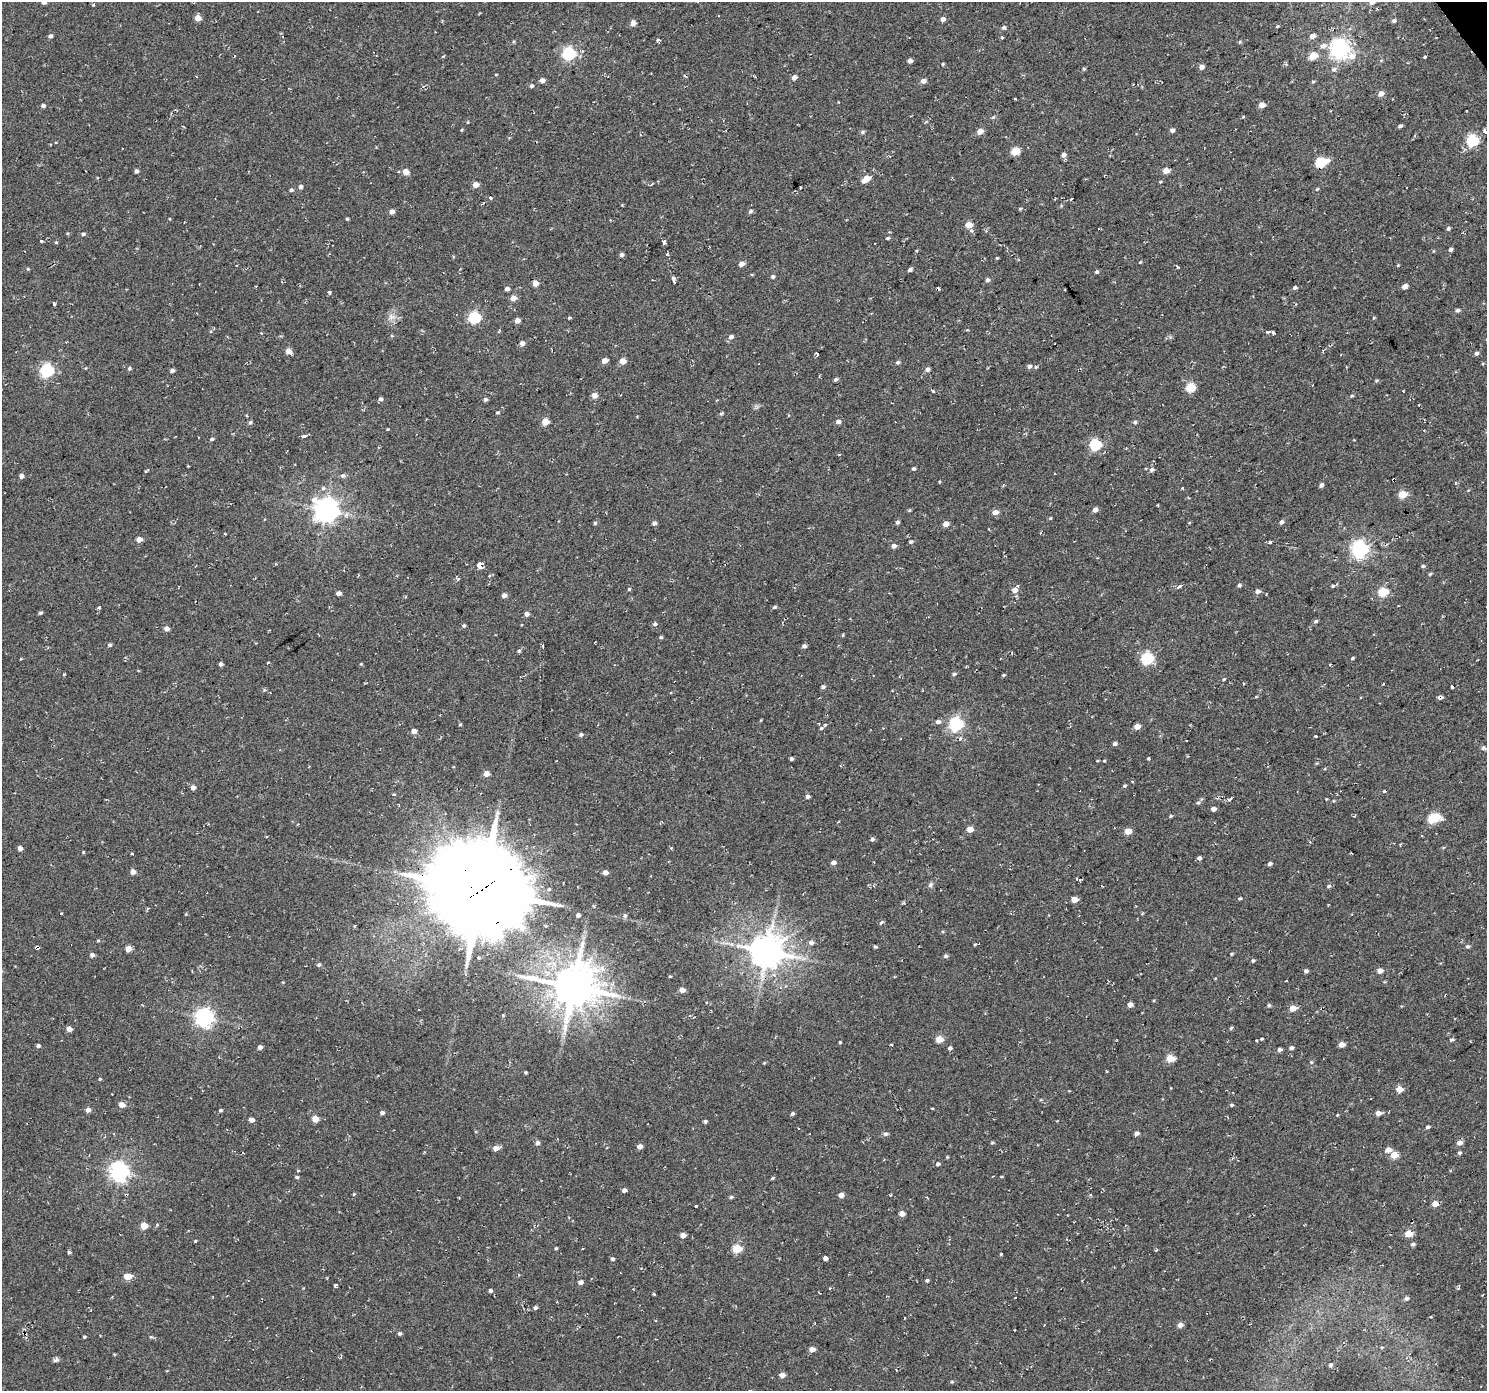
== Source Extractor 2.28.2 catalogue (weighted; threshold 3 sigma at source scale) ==
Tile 10 of 4 x 4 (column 2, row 3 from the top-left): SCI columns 1487-2971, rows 1580-2968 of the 5946 x 5873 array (HDU 1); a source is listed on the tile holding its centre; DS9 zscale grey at full resolution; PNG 1489 x 1393 px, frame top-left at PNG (2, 2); no overlay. Shown black and unused: <1% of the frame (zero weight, under 2 of 3 exposures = <1% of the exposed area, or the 3 px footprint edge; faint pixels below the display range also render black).
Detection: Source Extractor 2.28.2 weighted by HDU 2 'WHT'; one run over the whole footprint, this tile lists its part. Background 0.0599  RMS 0.0093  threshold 0.0417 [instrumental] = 3 sigma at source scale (4.5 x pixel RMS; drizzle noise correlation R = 1.50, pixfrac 1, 0.0396/0.0396 arcsec/px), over >= 5 px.
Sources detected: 362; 10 cosmic-ray / hot-pixel residue — not listed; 1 inside a brighter listed object's ellipse — not listed separately; the other 351 listed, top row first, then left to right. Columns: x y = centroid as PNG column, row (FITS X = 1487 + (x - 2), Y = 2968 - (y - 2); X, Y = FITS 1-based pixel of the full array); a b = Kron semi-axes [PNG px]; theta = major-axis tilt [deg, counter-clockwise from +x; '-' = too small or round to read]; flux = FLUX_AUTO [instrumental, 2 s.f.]
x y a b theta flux
44 2 6 6 - 3.9
1372 2 5 5 - 4.6
258 11 3 2 - 0.53
198 18 5 5 - 8.8
943 19 5 4 - 4.1
1394 21 5 4 - 2.1
633 23 4 4 - 7.5
1277 26 4 3 - 0.92
1003 27 5 4 - 2.1
50 36 5 4 - 2.3
1312 36 5 5 - 4.8
282 37 4 2 - 0.72
1002 38 3 3 - 4.4
658 39 6 4 -3 1.8
1240 42 5 4 - 1.1
1323 46 9 7 24 4.4
1340 49 8 7 - 460
569 54 6 6 - 130
1313 56 6 5 - 17
1425 57 3 3 - 3.4
910 61 4 4 - 3.8
943 64 4 3 - 0.95
1202 67 5 5 - 4.5
1084 69 5 4 - 1.1
1334 69 7 6 - 2.6
794 77 5 4 - 4.7
542 80 5 4 - 4.6
923 81 6 5 - 3.9
1313 82 5 3 - 1
531 86 5 4 - 1.6
1381 94 6 5 - 5.7
43 105 5 4 - 2.2
1262 105 5 4 - 9.5
1466 111 2 2 - 0.6
468 122 4 3 - 0.78
1400 126 5 4 - 1.8
462 130 4 3 - 0.84
1172 130 4 4 - 3.2
1485 131 4 3 - 3.8
862 132 5 5 - 1.5
980 132 5 5 - 8.5
1472 141 6 5 - 91
1015 151 5 5 - 30
1064 155 5 5 - 3.1
1327 161 7 5 10 4.2
1320 162 6 5 - 55
1166 170 5 4 - 12
136 171 4 4 - 2.4
406 172 6 6 - 9
866 179 7 5 37 14
1160 182 4 3 - 0.84
475 185 5 4 - 8.5
300 187 5 4 - 2.5
1406 187 3 2 - 0.76
1317 189 5 3 - 0.89
291 190 5 4 - 1.5
490 198 3 3 - 7
1072 199 3 3 - 3.2
1020 209 4 4 - 0.88
750 211 5 5 - 1.8
392 212 5 4 - 4.6
347 219 4 3 - 1.1
969 225 5 4 - 15
1448 228 4 4 - 1.8
971 231 5 4 - 1.6
83 234 5 4 - 1.8
887 238 5 3 - 1.2
41 241 3 3 - 6.5
56 242 4 4 - 0.96
664 242 4 4 - 3.8
1450 249 5 4 - 2.1
667 254 3 3 - 2.4
621 255 5 4 - 2.9
997 258 4 4 - 0.81
742 264 5 4 - 4.7
1398 265 4 3 - 0.79
1178 267 4 3 - 2.4
28 269 4 4 - 0.91
910 270 5 4 - 2.3
1097 272 5 4 - 1.5
773 277 4 4 - 1.8
673 278 5 4 - 1.8
987 280 5 4 - 2.5
674 282 3 3 - 3.5
535 283 4 4 - 8.3
1404 287 6 4 43 4.4
1295 288 5 4 - 1.8
507 289 4 4 - 3.5
329 293 3 3 - 4.5
513 298 5 5 - 7.1
54 304 3 3 - 3.4
1457 310 5 4 - 2.3
392 317 11 7 6 4.9
474 317 6 5 - 95
569 318 4 3 - 0.92
1373 318 4 3 - 0.82
517 321 5 4 - 4.7
1267 332 5 4 - 4.7
731 337 6 5 - 2.8
522 343 5 5 - 4.7
288 351 6 5 - 6.7
1476 353 5 5 - 2
817 354 3 3 - 4.4
604 361 5 4 - 6
623 361 5 5 - 7.5
898 362 5 4 - 1.8
1029 366 5 4 - 2.6
1036 367 5 4 - 1.1
129 368 5 4 - 1.5
927 369 5 5 - 2.9
47 370 6 6 - 140
172 370 4 4 - 2.6
835 380 5 4 - 1.8
1376 381 5 3 - 1.1
1190 387 5 5 - 43
933 391 5 3 - 0.88
594 395 5 4 - 8.4
1352 396 5 4 - 1.1
381 399 5 4 - 2.5
485 399 5 4 - 2
498 412 5 4 - 1.1
721 413 6 3 19 1.2
246 416 4 3 - 1.1
250 422 5 5 - 1.6
545 422 5 4 - 16
838 422 5 4 - 3.7
1135 422 5 4 - 1.5
305 436 5 3 - 12
212 439 4 3 - 1.6
1095 445 6 5 - 79
839 455 3 2 - 0.86
913 469 4 4 - 1.4
1152 470 6 5 - 2.7
21 476 4 4 - 3.5
343 476 7 6 - 2
1321 485 4 4 - 2.7
323 488 5 5 - 1.8
1182 488 3 3 - 2.3
1402 494 5 5 - 22
314 500 5 4 - 9.1
1158 505 3 2 - 0.68
326 510 8 7 - 790
1095 510 5 4 - 4.2
995 512 6 5 - 5.8
1050 518 4 3 - 0.8
897 522 5 4 - 2.1
1282 522 5 4 - 2.7
595 523 5 4 - 1.3
654 523 5 4 - 2.6
946 524 5 4 - 7
139 539 5 5 - 5.7
911 542 5 4 - 1.6
1269 542 4 4 - 2.1
894 546 5 4 - 4.6
1360 549 6 6 - 320
480 565 5 3 - 110
1423 566 5 4 - 1.5
458 579 5 3 - 1.3
1239 585 4 4 - 1.9
1179 586 4 3 - 5.1
1333 586 6 4 23 1.3
629 589 4 4 - 1
1014 590 5 5 - 5.8
1258 591 6 5 - 3.4
1383 592 5 5 - 42
338 593 4 4 - 4
504 595 5 4 - 3.8
99 607 3 3 - 5.5
775 607 6 4 27 1.4
40 613 5 4 - 1.5
527 614 5 4 - 3.9
1316 621 5 4 - 1.8
655 624 5 5 - 2
464 626 5 4 - 1.4
166 629 5 4 - 4.9
843 635 5 3 - 0.85
661 637 4 4 - 1.1
110 645 5 5 - 1.4
543 646 5 2 - 1.3
804 646 5 4 - 2.7
519 651 5 4 - 1.3
1147 658 6 5 - 92
1352 658 4 3 - 1
268 662 3 2 - 0.86
221 664 4 4 - 2.5
361 664 4 4 - 0.83
1330 665 3 2 - 1
954 674 5 4 - 1.6
1003 675 4 3 - 1
1224 679 4 4 - 0.94
1244 684 3 2 - 0.9
823 687 5 4 - 1.9
264 690 5 3 - 0.92
1440 697 5 4 - 2.8
938 722 5 5 - 3.3
460 724 4 4 - 0.91
956 724 6 6 - 170
825 726 5 3 - 1.3
1137 727 5 4 - 7.4
414 731 5 4 - 5.4
581 734 5 5 - 1.6
1315 736 3 3 - 5.8
1186 741 2 2 - 1
1115 744 5 4 - 2
1483 748 6 5 - 2
1149 758 3 3 - 2.3
791 759 3 3 - 1.7
1104 761 4 3 - 0.87
486 774 5 5 - 7.5
1124 786 5 4 - 1.2
193 787 5 5 - 4
394 794 4 4 - 0.92
808 797 4 4 - 2.8
1230 799 5 3 - 5.8
1198 803 6 3 2 1.2
1213 809 4 4 - 5.1
1171 816 4 4 - 1.1
1433 818 8 5 23 60
970 829 5 4 - 10
1128 831 5 4 - 12
872 839 5 4 - 2.3
1310 842 4 3 - 0.88
20 848 4 4 - 3.7
671 848 3 3 - 1.2
83 852 3 3 - 0.77
132 854 3 3 - 1.7
1199 858 4 4 - 2.4
833 862 5 4 - 3.9
1270 864 5 4 - 2.5
133 872 5 4 - 5.4
605 872 5 4 - 5
930 885 8 5 49 2
1329 886 6 4 18 1.6
481 889 35 31 -24 9900
1240 898 5 3 - 1.1
1074 900 5 4 - 12
61 913 3 3 - 3.2
186 914 4 3 - 0.77
578 915 5 5 - 2
625 915 6 5 - 1.9
881 922 4 3 - 3.5
354 926 4 3 - 1.1
98 940 4 3 - 0.93
811 942 6 5 - 3.3
1467 946 5 5 - 1.5
37 947 4 3 - 15
875 947 5 3 - 1.2
128 949 5 4 - 7.5
767 951 10 9 - 2000
1231 954 4 4 - 0.86
92 955 4 4 - 3.2
946 956 5 5 - 1.9
1253 961 5 4 - 1.5
319 965 5 5 - 2
1306 971 4 4 - 2
1380 971 5 4 - 6.7
670 976 4 3 - 0.79
1286 981 3 3 - 1.5
573 987 13 12 - 3300
682 990 4 4 - 6.7
1130 1005 4 4 - 5.6
1269 1005 5 4 - 1.4
1293 1008 5 5 - 9.9
204 1018 7 7 - 370
1231 1028 5 4 - 1.2
69 1029 5 4 - 6
939 1039 5 4 - 16
1261 1039 4 3 - 1.5
1451 1040 6 4 16 1.5
840 1042 3 3 - 2.9
891 1044 3 3 - 1.1
1341 1044 5 4 - 7.9
38 1046 4 4 - 1.9
260 1047 4 4 - 3.6
950 1048 5 4 - 2
1291 1048 5 4 - 2.1
1280 1049 5 4 - 2.5
1170 1058 5 5 - 21
1311 1062 5 4 - 1.1
526 1072 3 3 - 1
100 1079 4 3 - 0.98
1399 1089 5 5 - 10
122 1105 5 5 - 7.7
1231 1105 5 3 - 1.4
88 1110 5 5 - 3.9
220 1110 4 4 - 1.5
382 1113 5 4 - 2.3
792 1113 4 3 - 1.9
1378 1113 5 4 - 6
1337 1115 4 3 - 0.77
315 1119 5 4 - 11
251 1120 5 4 - 4.7
705 1121 4 4 - 1.5
1427 1127 4 4 - 2
1136 1133 5 4 - 2.7
886 1134 5 5 - 2.3
537 1143 5 5 - 3
992 1143 5 4 - 1.1
1460 1143 8 5 18 3.6
640 1146 4 4 - 5.5
496 1148 5 5 - 6.4
1388 1150 6 5 - 5.3
1459 1153 5 4 - 1.6
1394 1155 5 4 - 16
947 1157 4 3 - 0.81
938 1164 5 4 - 2.1
298 1170 5 3 - 0.79
119 1172 7 7 - 440
297 1177 4 4 - 1.5
772 1178 5 3 - 1.2
624 1190 4 4 - 3
354 1194 5 4 - 0.85
841 1195 4 4 - 6.3
731 1197 5 4 - 1.3
927 1197 3 2 - 0.81
1435 1204 5 4 - 8.8
902 1214 5 4 - 5.8
144 1226 5 5 - 16
1408 1234 5 4 - 18
683 1235 5 4 - 5
195 1241 4 3 - 0.85
1413 1244 5 4 - 1.9
556 1248 3 3 - 1.1
583 1248 3 2 - 0.77
737 1249 5 5 - 36
69 1252 4 4 - 1.5
1001 1253 3 3 - 4.1
825 1258 4 4 - 3.9
612 1259 4 4 - 1.7
131 1275 3 3 - 10
127 1276 5 4 - 10
927 1280 4 4 - 1.5
580 1282 5 4 - 3.9
335 1285 3 3 - 2.7
830 1289 3 3 - 1.4
490 1291 4 4 - 2
653 1294 3 3 - 1.1
1482 1295 2 2 - 0.84
1406 1298 6 5 - 2.1
535 1308 4 4 - 1.9
904 1318 3 2 - 0.81
1180 1325 5 4 - 4.6
1014 1330 3 2 - 1.2
399 1333 5 4 - 1.8
84 1337 3 3 - 1
151 1337 5 5 - 1.2
812 1349 5 4 - 7
56 1360 7 6 - 2
1330 1365 5 4 - 1.7
782 1375 5 4 - 6.9
952 1382 5 3 - 1
Overlapping masked pixels (flux is a lower limit): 4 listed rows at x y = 1440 697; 481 889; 37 947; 767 951
Isophote crosses this tile's border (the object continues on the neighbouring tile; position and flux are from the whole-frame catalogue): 3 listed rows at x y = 44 2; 1372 2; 1485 131